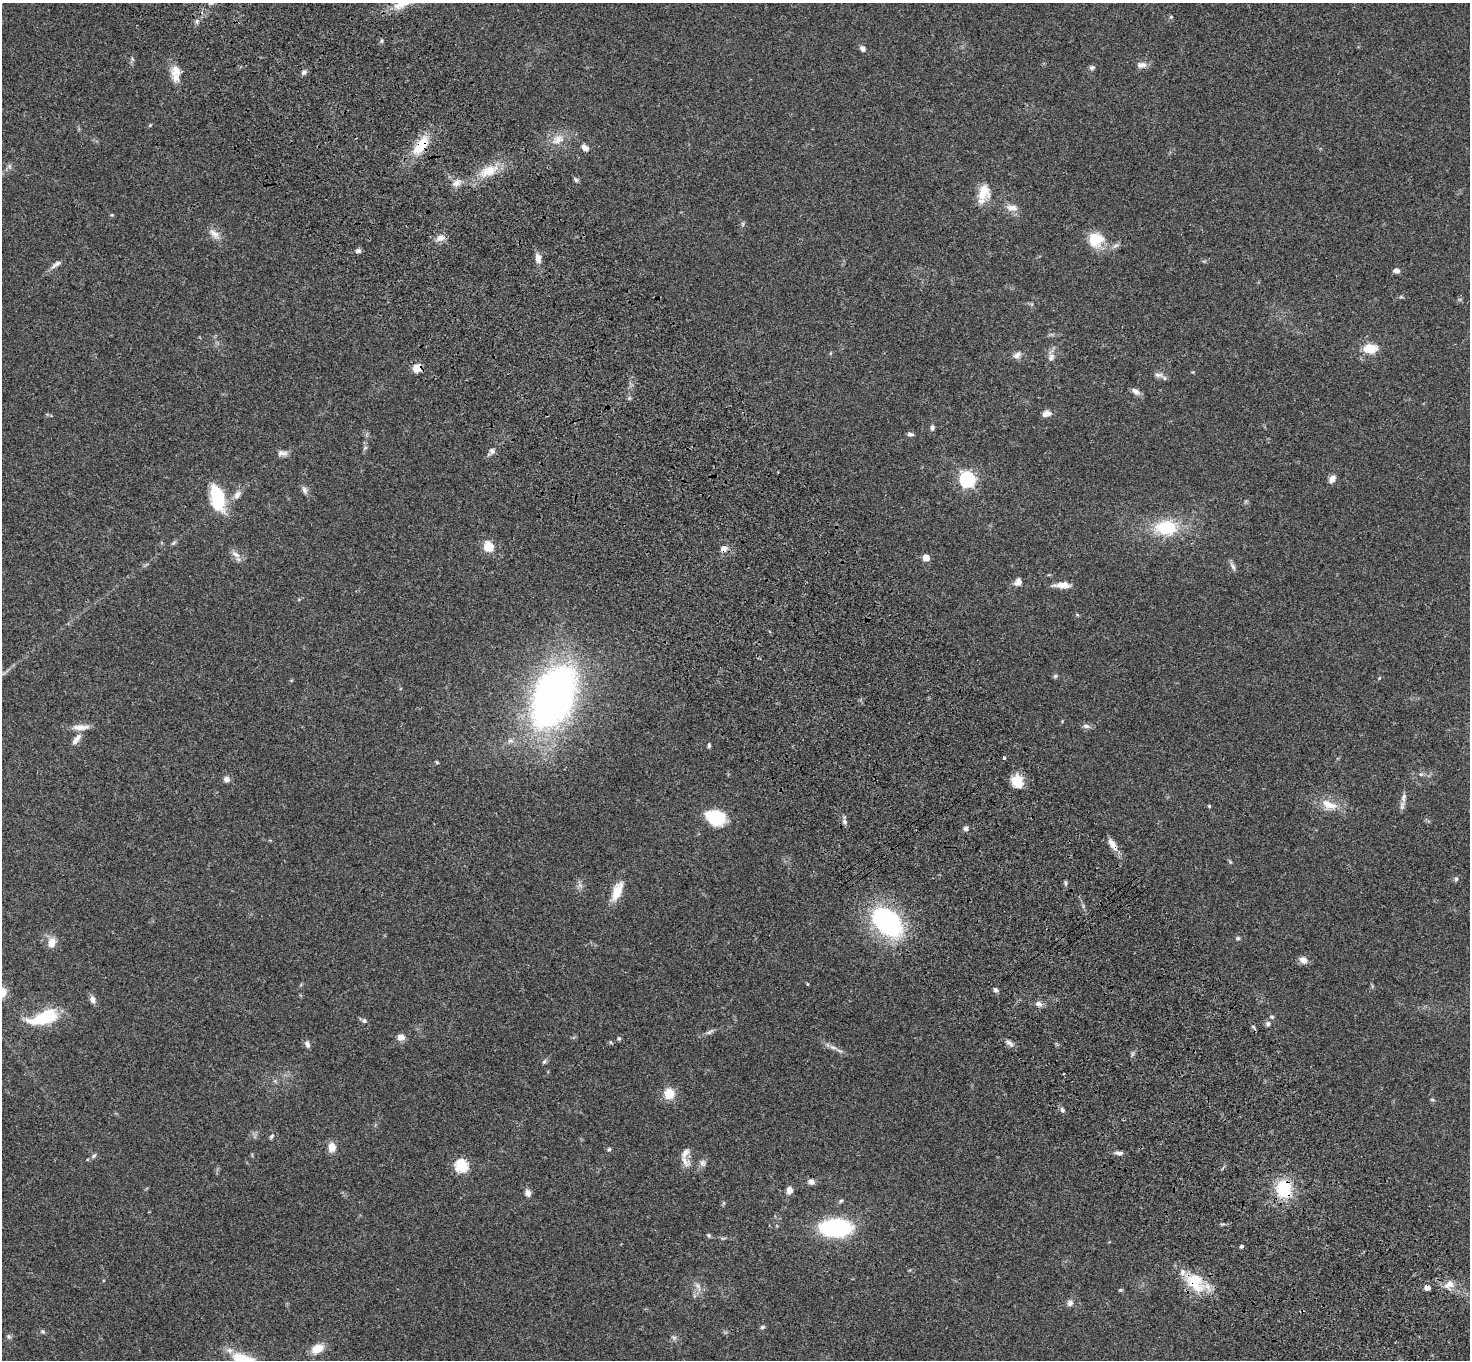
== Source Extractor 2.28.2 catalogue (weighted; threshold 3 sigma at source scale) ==
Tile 6 of 4 x 4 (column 2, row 2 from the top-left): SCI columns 1575-3042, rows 3093-4450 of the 6083 x 6047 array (HDU 1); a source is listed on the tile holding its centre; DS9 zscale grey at full resolution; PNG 1472 x 1362 px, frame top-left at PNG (2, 3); no overlay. Shown black and unused: <1% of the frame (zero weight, under 3 of 4 exposures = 6% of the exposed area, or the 3 px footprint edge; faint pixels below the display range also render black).
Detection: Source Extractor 2.28.2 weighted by HDU 2 'WHT'; one run over the whole footprint, this tile lists its part. Background 0.0472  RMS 0.0052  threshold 0.0233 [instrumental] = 3 sigma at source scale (4.5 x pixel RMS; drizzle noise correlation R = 1.50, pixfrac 1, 0.05/0.05 arcsec/px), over >= 5 px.
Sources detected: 128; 2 inside a brighter listed object's ellipse — not listed separately; the other 126 listed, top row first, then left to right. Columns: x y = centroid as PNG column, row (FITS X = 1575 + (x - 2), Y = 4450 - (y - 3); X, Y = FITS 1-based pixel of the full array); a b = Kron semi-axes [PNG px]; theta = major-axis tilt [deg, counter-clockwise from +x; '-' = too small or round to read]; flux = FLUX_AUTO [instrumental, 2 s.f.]
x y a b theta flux
403 3 34 9 24 8.8
1171 17 5 4 - 0.56
197 21 7 4 89 0.98
382 41 6 4 89 0.72
863 49 8 6 -51 1.6
1141 65 13 8 2 2.8
1092 68 8 5 10 1.1
176 71 16 14 -89 6.2
304 72 7 5 44 1.4
150 125 5 4 - 0.48
558 139 18 11 37 5.7
421 146 27 12 52 13
585 148 9 6 -41 2.5
488 171 22 13 24 9.4
576 180 7 5 -54 0.91
456 183 11 8 34 2.8
983 195 17 12 -3 7.6
1012 208 16 8 -7 3.6
112 215 6 3 -17 0.47
214 234 18 8 -44 3.7
441 238 11 8 24 3
1095 240 17 17 - 12
1115 246 9 4 19 1.2
358 251 6 5 - 1.4
538 258 12 7 -80 3.2
56 264 15 5 34 2.2
1396 271 7 5 -14 2
1370 348 11 7 0 12
1017 355 10 7 28 2.2
1051 357 11 7 67 2.2
417 368 9 7 31 5.4
1158 375 13 6 0 2.1
1135 391 12 7 -33 2.1
1046 414 10 6 17 2.7
932 427 8 5 86 1.1
910 434 7 5 -8 1.4
365 448 6 4 19 0.66
492 451 9 6 -44 1.5
282 453 14 7 3 2.2
967 479 7 6 - 130
1332 479 8 6 54 3.1
304 490 11 6 -65 1.7
237 495 13 8 55 2.8
217 498 27 13 -77 26
1166 528 27 18 -2 22
488 546 11 9 -78 7.6
724 549 8 8 - 2.5
236 554 15 6 -29 2.6
926 558 5 5 - 8.1
1233 566 12 5 -59 1.5
1018 582 10 8 68 2.4
1062 585 19 6 1 4.8
1055 676 6 5 - 0.8
554 696 50 30 68 270
1086 726 9 6 -10 1.5
81 727 22 7 1 4.1
76 739 16 6 54 3.1
510 741 9 6 17 1.6
709 745 6 4 80 0.8
1004 758 3 3 - 1.3
437 762 6 3 -46 0.54
227 779 7 6 - 2.1
1017 781 15 12 -60 8.2
1403 798 13 7 84 2.4
1329 805 23 11 -19 7.8
1209 806 4 4 - 0.5
716 817 21 15 -20 18
845 822 8 6 -72 1.5
966 828 6 6 - 1.2
1113 844 17 7 -56 4.3
1230 862 6 4 -55 0.62
1456 879 5 5 - 0.83
1065 883 6 4 -89 0.75
617 891 26 10 68 8.3
887 922 27 16 -41 94
1238 938 5 4 - 0.77
52 943 11 8 77 4.8
1303 960 10 8 -31 2.9
807 984 5 3 - 0.39
996 990 6 5 - 1.2
2 992 10 9 - 6.1
92 999 9 7 -68 2.2
1039 1004 10 7 -3 2.1
1272 1017 6 5 - 0.97
43 1018 40 16 17 20
364 1021 6 6 - 1
1268 1024 7 6 - 1.5
709 1032 10 5 31 1.4
401 1037 7 6 - 3.4
619 1038 5 4 - 0.76
1010 1043 15 5 -40 1.8
307 1044 9 6 -75 1.6
833 1047 11 4 -11 1.7
1132 1054 7 4 71 0.84
544 1061 7 5 67 0.92
669 1094 12 11 - 7.7
1432 1100 6 3 -8 0.6
1062 1109 8 5 -63 1.2
272 1136 7 5 43 0.86
332 1147 11 8 -88 4.3
609 1149 5 5 - 0.75
1119 1153 11 5 -6 1.6
94 1156 7 5 24 0.97
685 1162 19 10 -44 3.9
703 1163 9 7 -62 1.7
461 1166 6 6 - 49
811 1182 8 7 - 1.7
1284 1189 18 14 -86 22
789 1190 8 6 82 3.1
528 1193 8 7 - 2.4
841 1201 6 4 23 0.81
836 1228 26 14 0 58
709 1235 6 5 - 0.7
1241 1246 4 4 - 1.1
1193 1283 35 15 -44 16
1449 1284 14 9 28 4
698 1286 12 5 -55 2.1
1427 1287 5 5 - 3.2
1120 1290 5 4 - 0.52
1070 1303 8 8 - 1.8
762 1327 6 5 - 0.86
43 1332 6 4 -19 0.69
9 1336 6 5 - 0.93
674 1338 6 6 - 1.1
317 1349 13 8 27 7.3
243 1359 35 12 -16 13
Overlapping masked pixels (flux is a lower limit): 7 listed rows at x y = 421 146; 417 368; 724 549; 1113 844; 1284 1189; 1193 1283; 1427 1287
Isophote crosses this tile's border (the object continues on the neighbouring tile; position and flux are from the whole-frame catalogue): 3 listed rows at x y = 403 3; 2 992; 243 1359